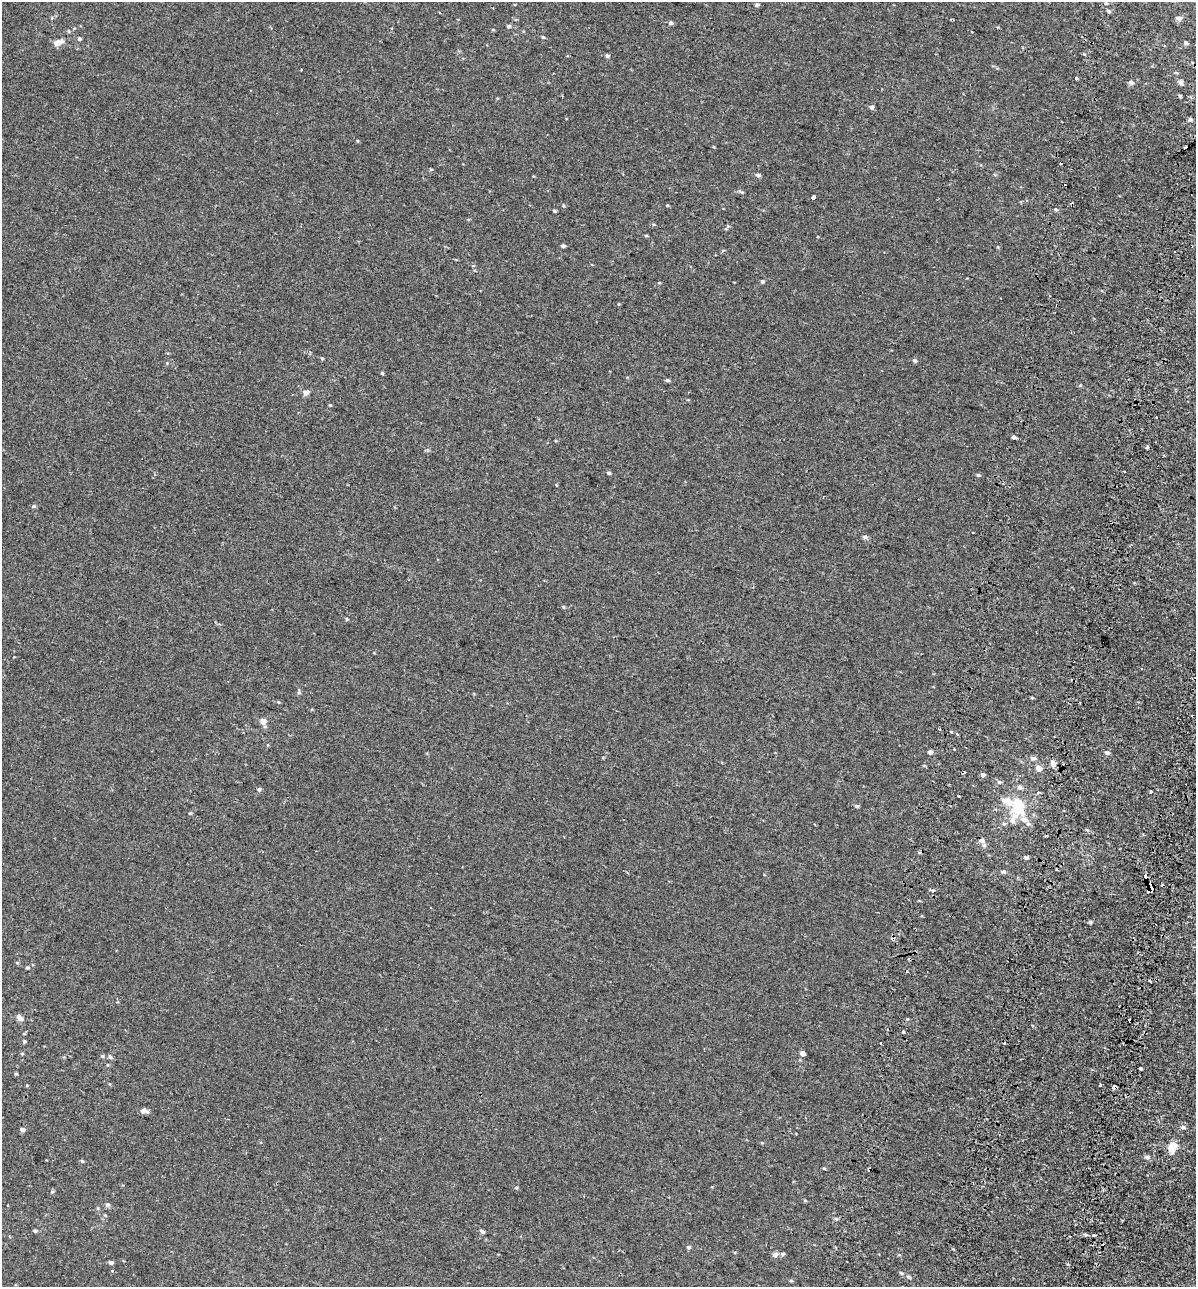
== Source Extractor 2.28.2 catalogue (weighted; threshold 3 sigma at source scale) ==
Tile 10 of 4 x 4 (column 2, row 3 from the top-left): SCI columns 1592-2785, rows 1443-2727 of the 5628 x 5448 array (HDU 1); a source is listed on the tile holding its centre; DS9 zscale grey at full resolution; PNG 1198 x 1289 px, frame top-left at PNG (2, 2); no overlay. Shown black and unused: <1% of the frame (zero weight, under 2 of 3 exposures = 11% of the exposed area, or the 3 px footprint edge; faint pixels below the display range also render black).
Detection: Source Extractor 2.28.2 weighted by HDU 2 'WHT'; one run over the whole footprint, this tile lists its part. Background 3.74e-04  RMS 0.0032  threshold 0.0146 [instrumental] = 3 sigma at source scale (4.5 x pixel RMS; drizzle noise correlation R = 1.50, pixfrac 1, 0.0396/0.0396 arcsec/px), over >= 5 px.
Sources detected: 123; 17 cosmic-ray / hot-pixel residue — not listed; the other 106 listed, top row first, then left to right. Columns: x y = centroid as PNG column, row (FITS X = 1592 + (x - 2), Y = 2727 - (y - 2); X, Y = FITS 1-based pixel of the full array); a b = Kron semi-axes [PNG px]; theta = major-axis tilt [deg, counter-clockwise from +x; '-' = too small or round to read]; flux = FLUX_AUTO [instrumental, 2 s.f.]
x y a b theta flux
1106 3 5 4 - 0.4
757 5 5 5 - 0.5
1109 11 5 4 - 0.61
1179 19 6 5 - 1.3
671 23 5 5 - 0.65
509 26 5 4 - 0.49
68 31 5 3 - 0.27
543 37 4 4 - 0.32
79 39 5 4 - 0.49
59 42 11 6 25 2
1186 43 5 5 - 0.66
607 56 5 4 - 0.5
1076 78 3 3 - 1.4
1131 83 6 5 - 0.81
1181 83 7 6 - 0.7
1180 96 4 3 - 0.39
872 107 4 4 - 0.98
1190 119 4 4 - 0.82
1185 147 4 3 - 2.1
758 175 6 4 -10 0.62
813 198 3 3 - 4.2
1055 209 5 3 - 0.39
554 211 3 3 - 0.41
646 235 5 3 - 0.29
563 246 5 4 - 0.59
762 281 4 4 - 0.62
322 358 5 3 - 0.29
914 360 5 4 - 0.58
382 373 5 3 - 0.31
667 380 5 4 - 0.5
306 392 6 5 - 1.2
330 405 4 4 - 0.28
1013 437 3 3 - 7.7
1147 447 3 3 - 1
609 473 5 3 - 0.49
978 475 5 4 - 0.38
34 506 5 4 - 0.46
865 537 5 5 - 0.75
299 692 8 4 88 0.52
1032 698 4 3 - 0.26
1193 716 3 3 - 1.3
263 721 4 4 - 2.7
940 729 2 2 - 0.3
951 732 3 3 - 0.87
957 734 3 3 - 0.44
930 752 4 4 - 0.88
1107 753 5 4 - 0.77
1033 758 8 5 -10 0.7
1053 764 4 4 - 2.4
1039 768 5 4 - 2.6
983 775 5 4 - 0.86
999 782 6 4 -42 0.41
1019 787 6 6 - 0.72
259 789 5 4 - 0.59
1151 791 3 3 - 2.3
958 796 3 3 - 1.6
1007 801 19 9 -20 3
856 806 5 4 - 0.53
1018 806 9 6 81 18
190 813 4 3 - 0.34
1024 820 10 7 -16 1.9
1013 821 13 6 74 1.5
1087 830 5 3 - 0.34
981 840 6 5 - 1.2
919 853 4 3 - 0.62
1026 857 4 4 - 0.62
1004 871 5 5 - 0.55
1145 877 5 3 - 12
1151 890 6 6 - 0.95
1090 922 5 4 - 0.42
893 939 3 3 - 1.1
27 968 6 3 -8 0.37
1150 981 3 2 - 0.33
19 1018 8 5 -42 1.3
903 1032 4 3 - 1.4
25 1041 5 3 - 0.31
880 1043 3 3 - 1.1
802 1054 4 4 - 2.2
102 1056 4 4 - 0.36
110 1057 5 5 - 0.48
1140 1069 3 3 - 2.4
16 1074 5 3 - 0.31
1100 1085 3 3 - 1.2
144 1111 10 6 -11 1
1183 1127 6 5 - 0.56
22 1130 5 4 - 0.81
1173 1146 11 7 64 4.2
1147 1157 7 5 3 0.72
82 1161 5 3 - 0.31
824 1168 5 3 - 0.26
516 1188 4 4 - 0.34
52 1192 5 3 - 0.32
805 1200 5 4 - 0.29
107 1205 6 5 - 0.63
105 1215 5 3 - 0.3
35 1231 4 4 - 0.53
482 1232 5 4 - 0.64
1086 1235 4 4 - 0.4
689 1247 5 4 - 0.49
953 1249 3 3 - 0.32
783 1254 6 4 25 0.47
775 1255 6 5 - 1.1
111 1263 5 4 - 0.81
901 1273 6 4 -18 0.39
909 1277 6 4 -44 0.39
791 1281 5 3 - 0.3
Overlapping masked pixels (flux is a lower limit): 4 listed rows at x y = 1193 716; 1145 877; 1151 890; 893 939